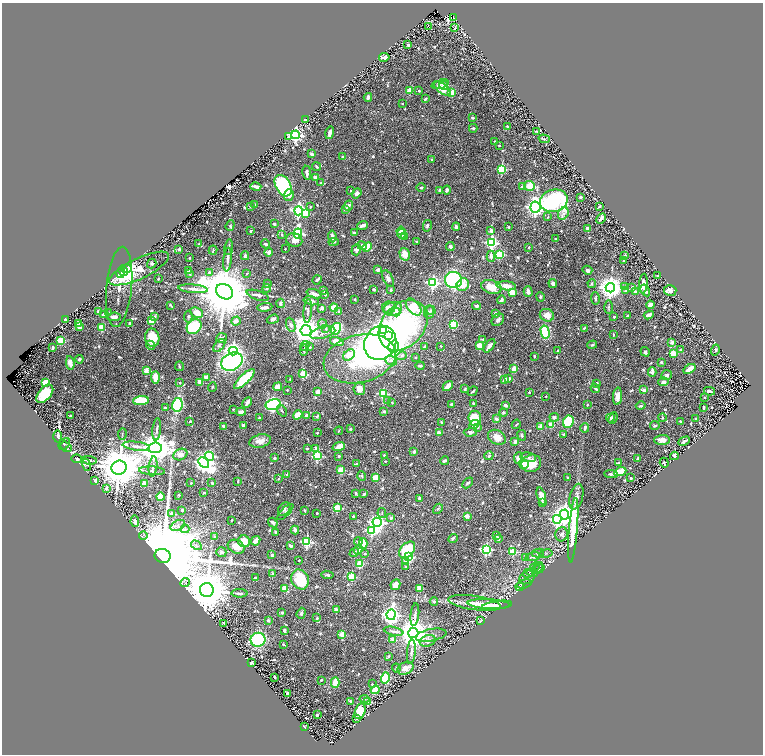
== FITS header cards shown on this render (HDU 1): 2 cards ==
NAXIS1  =                 1522
NAXIS2  =                 1504

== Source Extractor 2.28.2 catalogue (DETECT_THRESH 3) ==
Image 1522 x 1504 px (HDU 1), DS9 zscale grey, zoomed out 1/2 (1 PNG px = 2 x 2 image px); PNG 765 x 756 px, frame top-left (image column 2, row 1503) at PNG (2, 3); each listed source drawn as its Kron ellipse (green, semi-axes under 4 px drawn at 4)
Background 0.389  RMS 0.014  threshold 0.0423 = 3 sigma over >= 5 px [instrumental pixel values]
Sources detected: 891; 60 cannot appear on this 1/2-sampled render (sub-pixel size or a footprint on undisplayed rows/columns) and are neither listed nor drawn; of the other 831, the 500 brightest by FLUX_AUTO listed and drawn (331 fainter detections omitted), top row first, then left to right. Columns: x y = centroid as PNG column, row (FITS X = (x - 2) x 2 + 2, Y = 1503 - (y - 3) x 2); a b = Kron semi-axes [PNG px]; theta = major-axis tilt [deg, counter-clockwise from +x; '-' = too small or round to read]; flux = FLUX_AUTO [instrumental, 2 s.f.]
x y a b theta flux
454 18 2 2 - 180
428 26 3 2 - 2.8
455 28 2 2 - 3.7
408 45 2 2 - 13
384 57 5 3 - 8.5
440 84 9 3 16 6.5
444 85 4 4 - 14
442 88 10 5 -38 33
410 91 3 3 - 72
419 91 2 2 - 6.6
452 93 3 3 - 62
368 97 4 2 - 7.1
425 99 4 3 - 4.7
402 103 2 2 - 3.6
473 118 4 3 - 4.9
305 119 3 2 - 3
507 126 2 2 - 7.5
473 128 4 4 - 3.9
537 131 3 2 - 3
330 133 6 3 76 13
296 135 4 4 - 620
288 137 2 1 - 20
544 139 5 3 - 4
495 141 2 2 - 2.7
499 145 2 2 - 4.2
311 154 2 2 - 18
343 157 4 3 - 2.9
432 160 3 2 - 5.4
317 167 4 3 - 3.5
502 169 3 3 - 180
307 173 7 3 -82 10
316 177 4 3 - 16
321 183 3 3 - 2.7
283 186 11 7 -59 280
529 186 5 5 - 50
256 187 5 2 - 10
522 187 3 2 - 8.7
421 188 4 3 - 3.6
440 190 2 2 - 10
447 190 4 3 - 6.8
350 191 2 2 - 3
357 193 5 4 - 10
289 195 6 5 - 14
581 197 2 2 - 14
554 201 14 11 14 430
254 204 3 2 - 3.3
250 206 2 2 - 5.9
348 206 5 4 - 12
600 206 4 3 - 3.9
311 207 2 2 - 2.7
535 207 5 5 - 1600
345 209 4 3 - 7.1
298 211 4 4 - 580
306 213 3 3 - 52
563 214 6 5 - 9.8
548 217 3 3 - 3.1
601 218 6 3 60 10
274 224 2 2 - 13
230 225 5 3 - 3.4
363 225 5 3 - 12
427 226 6 4 78 4.8
456 227 4 3 - 11
509 227 2 2 - 3.8
587 228 2 2 - 16
250 231 2 2 - 3.8
401 231 4 3 - 20
491 231 2 2 - 16
354 233 3 3 - 4.7
298 234 5 4 - 390
401 234 5 4 - 40
282 235 2 2 - 5.6
332 236 6 3 -84 13
405 237 2 2 - 5
556 239 2 2 - 2.8
294 240 8 6 -14 19
417 241 3 2 - 5.3
334 242 5 3 - 3.5
491 243 4 4 - 400
199 244 4 2 - 3.5
265 244 5 3 - 7.3
362 246 5 4 - 11
229 247 8 2 81 3.5
367 247 5 3 - 46
450 247 4 3 - 6.8
529 247 2 2 - 5.3
179 249 2 2 - 15
285 249 2 2 - 3.5
213 250 4 2 - 2.8
356 250 6 4 71 11
269 252 4 4 - 11
405 254 6 5 - 36
500 254 4 3 - 130
245 256 4 3 - 4.2
491 256 5 3 - 11
625 256 2 2 - 15
189 258 2 2 - 2.9
228 259 12 3 84 9.8
623 261 2 2 - 2.9
152 263 5 4 - 5.7
126 269 5 4 - 100
139 269 33 10 25 110
378 269 3 3 - 10
587 270 5 4 - 6.7
123 271 5 3 - 110
188 271 3 3 - 4.8
209 272 3 3 - 6.7
121 273 5 3 - 110
190 274 2 2 - 5.6
247 274 2 2 - 3.1
658 276 3 2 - 3.2
388 278 9 4 -64 10
158 279 3 2 - 4.9
317 280 5 3 - 6.1
453 280 8 8 - 350
433 283 4 4 - 370
553 283 4 4 - 9.6
268 284 3 3 - 4.5
592 284 4 3 - 4.8
643 284 10 3 84 22
463 285 7 5 51 27
506 286 9 4 -6 21
625 286 3 3 - 3.4
119 287 40 12 85 65
491 287 10 6 -17 32
632 287 3 2 - 5.1
267 288 4 4 - 3.1
610 288 5 4 - 2800
193 289 15 4 -5 15
374 289 3 2 - 5.6
391 290 4 3 - 3.4
645 290 6 3 -59 12
670 290 6 5 - 12
323 291 3 2 - 4
528 291 5 3 - 12
626 291 4 3 - 3.4
224 292 9 7 -34 27000
512 292 4 3 - 51
635 292 2 2 - 27
314 294 8 3 -19 14
325 294 2 2 - 9.1
258 295 11 4 -18 12
540 297 5 3 - 3.2
595 298 6 3 -84 4.2
355 299 2 2 - 4.3
501 300 4 3 - 6.1
311 301 7 4 -12 9.3
280 303 4 3 - 4.2
171 305 3 2 - 3.5
650 305 4 4 - 12
477 306 4 3 - 7.6
265 307 7 3 4 7.9
334 307 4 4 - 33
389 307 7 6 - 14
414 307 10 6 -50 100
608 307 7 3 89 3.4
322 308 4 4 - 6.4
393 309 9 7 13 29
431 310 5 3 - 4
308 311 12 3 86 6
98 312 4 3 - 5.3
108 312 2 2 - 4.1
339 312 2 2 - 13
396 312 4 4 - 14
429 312 6 5 - 6.8
197 313 7 4 -23 29
495 313 4 3 - 5.3
103 314 3 2 - 5.2
547 315 7 6 - 24
649 315 5 3 - 14
155 316 3 3 - 4.9
627 316 2 2 - 4
114 317 7 4 5 11
188 317 6 4 85 4.7
614 317 2 2 - 8.3
273 319 6 3 18 7.7
65 320 3 2 - 14
498 320 7 5 47 9.5
151 321 2 2 - 48
236 321 5 4 - 11
130 323 3 2 - 3.1
78 324 3 3 - 20
322 324 5 4 - 4.5
454 324 4 4 - 86
291 325 7 4 -70 12
403 325 28 21 48 560
79 327 3 3 - 12
102 327 3 3 - 64
194 327 8 6 47 150
584 328 4 3 - 3.5
326 329 4 3 - 3.9
336 329 6 4 59 180
384 330 4 4 - 1300
306 331 5 5 - 4500
545 332 6 4 -76 130
323 333 13 5 16 14
613 335 2 2 - 3.4
389 336 4 3 - 1800
152 338 9 7 -80 67
222 338 5 4 - 7.5
483 339 3 3 - 3
61 340 4 3 - 63
337 341 7 3 -16 24
380 343 17 15 60 1400
672 343 2 2 - 28
151 345 5 3 - 5
592 345 5 3 - 4.4
219 346 8 4 51 6.8
305 346 5 3 - 3.1
441 346 3 3 - 2.9
480 346 3 2 - 76
489 346 8 3 52 17
310 347 3 3 - 4.2
394 347 6 5 - 1200
424 347 2 2 - 11
53 348 3 2 - 5.4
304 350 6 2 78 3.4
680 350 2 2 - 4.6
715 350 5 3 - 4.8
233 351 4 4 - 1000
558 351 3 2 - 2.8
645 352 5 3 - 3.9
673 353 3 2 - 69
349 355 7 4 36 49
402 356 5 4 - 5.1
534 356 2 2 - 3.2
415 357 2 2 - 3.1
79 359 4 3 - 4.4
360 359 37 24 14 320
391 361 6 3 -23 5.9
232 362 11 8 29 500
661 362 2 2 - 6.5
70 363 7 4 -82 16
179 366 5 2 - 2.8
420 366 4 3 - 6.1
514 368 4 3 - 26
689 369 6 3 35 36
146 370 2 2 - 49
652 372 4 2 - 18
303 374 3 3 - 80
667 375 5 4 - 6.3
206 377 4 3 - 13
155 378 6 3 -86 42
508 378 3 3 - 7.4
244 379 13 5 44 120
290 379 2 2 - 3.4
504 380 4 3 - 12
200 382 3 3 - 17
664 382 5 4 - 10
46 383 3 3 - 87
180 383 2 2 - 6.7
597 383 3 3 - 3.4
448 386 6 3 49 21
212 387 5 3 - 2.8
278 387 4 3 - 21
595 388 5 3 - 5.5
359 389 6 5 - 17
465 389 3 2 - 3.8
287 390 2 2 - 3.6
644 390 3 2 - 34
472 391 5 2 - 3.5
709 391 5 3 - 6.9
318 392 4 3 - 19
529 392 2 2 - 7.9
45 394 11 6 50 130
383 394 3 3 - 200
546 396 2 2 - 2.8
617 396 8 4 86 21
705 397 3 2 - 3.8
141 400 8 4 7 88
388 401 3 2 - 3.2
247 402 6 2 61 13
392 402 2 2 - 4.1
473 403 2 2 - 4.1
273 404 7 5 12 420
451 404 2 2 - 5.1
177 405 7 5 76 230
505 405 4 3 - 5.2
587 405 2 2 - 3.4
641 406 5 3 - 4.5
165 408 4 3 - 5.7
703 408 4 2 - 5.5
233 409 2 2 - 3.5
282 411 6 2 -52 3.1
384 411 3 3 - 5.7
241 412 5 3 - 12
503 412 4 4 - 3.9
298 415 5 3 - 41
306 415 3 3 - 5.7
70 416 3 2 - 7
317 416 4 3 - 3.5
554 417 5 4 - 5.7
259 418 2 2 - 4.5
475 418 7 6 - 96
610 418 4 3 - 5.1
613 418 6 3 67 6.9
662 418 4 3 - 2.8
696 418 2 2 - 3.7
496 419 2 2 - 27
190 421 2 2 - 3.4
680 421 2 2 - 4.8
441 422 3 3 - 5.4
568 422 6 5 - 160
474 424 5 3 - 21
516 424 5 2 - 2.8
243 425 2 2 - 12
551 425 4 3 - 36
655 425 5 3 - 3.1
223 426 3 3 - 5.8
478 427 3 3 - 4.9
541 427 3 2 - 38
585 428 5 3 - 8.4
157 429 11 3 84 6.8
350 429 2 2 - 11
339 431 4 2 - 2.7
470 432 7 4 4 10
317 433 2 2 - 8.2
439 433 3 3 - 14
122 434 6 2 85 3
522 435 5 3 - 4.1
564 435 3 2 - 6.9
58 436 6 3 -87 8.9
497 437 9 7 -29 21
662 440 8 5 3 21
260 441 11 6 12 20
684 441 6 2 28 8.7
515 442 3 3 - 13
64 444 6 5 - 5.5
136 446 14 3 -7 10
339 446 6 3 19 32
66 447 6 4 -33 6.8
155 448 7 5 7 6300
316 448 4 3 - 5.3
307 449 2 2 - 6.6
414 452 2 2 - 24
180 454 7 5 25 16
384 455 2 2 - 8.9
210 456 5 4 - 190
317 456 3 3 - 200
339 456 2 2 - 8.9
489 456 4 3 - 5
674 456 4 3 - 5.2
528 457 8 5 -9 8.5
274 458 2 2 - 11
518 458 6 4 84 12
637 458 3 2 - 5.1
77 459 5 2 - 6.2
89 460 7 4 -7 5.7
385 461 2 2 - 2.7
445 461 4 3 - 6.4
204 462 6 4 -44 1700
357 463 4 2 - 3.6
531 463 10 8 20 57
618 463 2 2 - 23
664 463 5 3 - 3.9
524 464 5 5 - 21
86 465 6 4 -75 4.9
153 466 10 3 83 7.4
119 468 7 7 - 14000
341 470 3 2 - 73
152 471 13 3 -4 6.8
620 472 6 3 24 63
287 474 3 2 - 3.6
611 474 7 3 -4 5.1
362 476 5 4 - 3.4
375 478 4 4 - 49
568 478 2 2 - 2.7
631 478 3 3 - 4
279 479 2 2 - 3.1
95 481 3 2 - 22
238 482 3 2 - 2.8
191 483 2 2 - 4.7
212 483 2 2 - 15
468 483 6 3 44 4.9
145 484 2 2 - 43
106 488 3 2 - 30
204 492 3 2 - 3.9
356 493 4 2 - 3.9
364 494 3 2 - 5.2
179 495 2 2 - 7
541 496 9 4 -73 34
160 497 4 3 - 58
576 497 13 6 77 17
420 498 3 3 - 5.8
542 502 3 3 - 3.1
337 508 3 3 - 100
284 509 7 5 53 6.7
438 509 5 3 - 3.4
182 510 2 2 - 8.2
305 511 3 2 - 3.8
285 512 10 2 45 4.3
171 513 2 2 - 10
317 513 2 2 - 5.3
382 513 5 3 - 2.9
564 514 5 4 - 2100
353 516 2 2 - 8.9
467 516 4 3 - 15
391 518 2 2 - 14
557 519 4 4 - 440
231 520 2 2 - 2.7
135 521 6 4 -79 11
377 522 4 4 - 990
273 523 5 3 - 6.5
178 525 8 5 28 11
185 529 4 3 - 4.4
295 530 4 3 - 11
372 530 4 4 - 240
573 530 32 4 85 110
275 532 4 3 - 4
562 534 7 6 - 8.8
496 535 3 3 - 5.7
143 536 4 3 - 3.9
214 536 2 2 - 5.8
453 539 5 3 - 5.4
498 539 3 3 - 5.6
244 541 6 5 - 41
256 541 5 3 - 20
307 542 4 3 - 290
358 542 4 4 - 5.8
363 544 5 4 - 61
196 545 6 3 -29 6.3
291 546 4 3 - 5.7
236 547 9 6 -26 26
486 549 4 4 - 270
358 550 5 3 - 11
407 550 9 6 48 110
513 551 3 3 - 89
221 552 5 5 - 6.1
354 552 5 3 - 4
365 553 3 3 - 4.3
538 553 6 4 10 5.7
546 553 7 2 11 2.7
272 555 3 3 - 3.5
162 556 8 7 - 130000
409 557 3 3 - 250
533 557 8 4 13 7.8
526 558 4 3 - 6.4
299 560 2 2 - 3.2
406 561 3 3 - 23
360 564 4 3 - 71
406 567 2 2 - 3.5
535 567 5 3 - 5.3
537 568 7 2 45 2.9
539 569 6 2 35 2.7
532 572 6 3 -13 5.8
528 573 5 4 - 5.1
273 574 2 2 - 20
327 575 6 3 -7 5
351 577 3 3 - 110
527 577 9 6 33 12
255 578 2 2 - 5.6
300 580 10 8 -64 110
185 583 5 3 - 3.6
524 584 7 3 18 5.9
395 585 5 4 - 15
520 587 4 3 - 3.3
420 588 3 3 - 44
284 589 2 2 - 44
207 590 7 7 - 19000
240 593 8 3 -3 5.9
434 601 4 3 - 5.8
475 603 26 7 -8 34
489 604 21 5 -3 25
497 605 15 4 7 16
336 610 2 2 - 32
282 613 3 3 - 4.1
301 613 5 4 - 5.3
391 615 5 4 - 1500
415 615 11 3 83 7.3
317 618 4 3 - 3.6
268 620 3 3 - 5.7
481 621 3 2 - 5.2
224 623 2 2 - 4.7
284 630 4 2 - 8
394 631 10 4 -12 9.1
413 633 5 5 - 5900
342 634 3 2 - 49
431 635 15 6 10 16
258 640 7 7 - 270
393 640 2 2 - 48
428 641 8 5 19 15
283 644 2 2 - 7.3
411 652 12 3 85 9
388 656 3 3 - 3.8
251 663 3 2 - 5.7
396 668 4 3 - 3.1
405 668 8 6 27 24
275 677 3 2 - 3
385 678 6 4 75 110
321 680 2 2 - 6.8
335 683 5 3 - 49
372 684 3 2 - 2.7
375 690 4 3 - 61
287 693 2 2 - 18
364 699 5 3 - 3.6
350 701 3 2 - 3.5
367 702 2 2 - 44
360 711 8 5 74 83
317 715 2 2 - 19
357 718 4 2 - 4
304 727 2 2 - 5.8
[331 fainter detections neither listed nor drawn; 60 sub-pixel or undisplayed-footprint detections neither listed nor drawn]